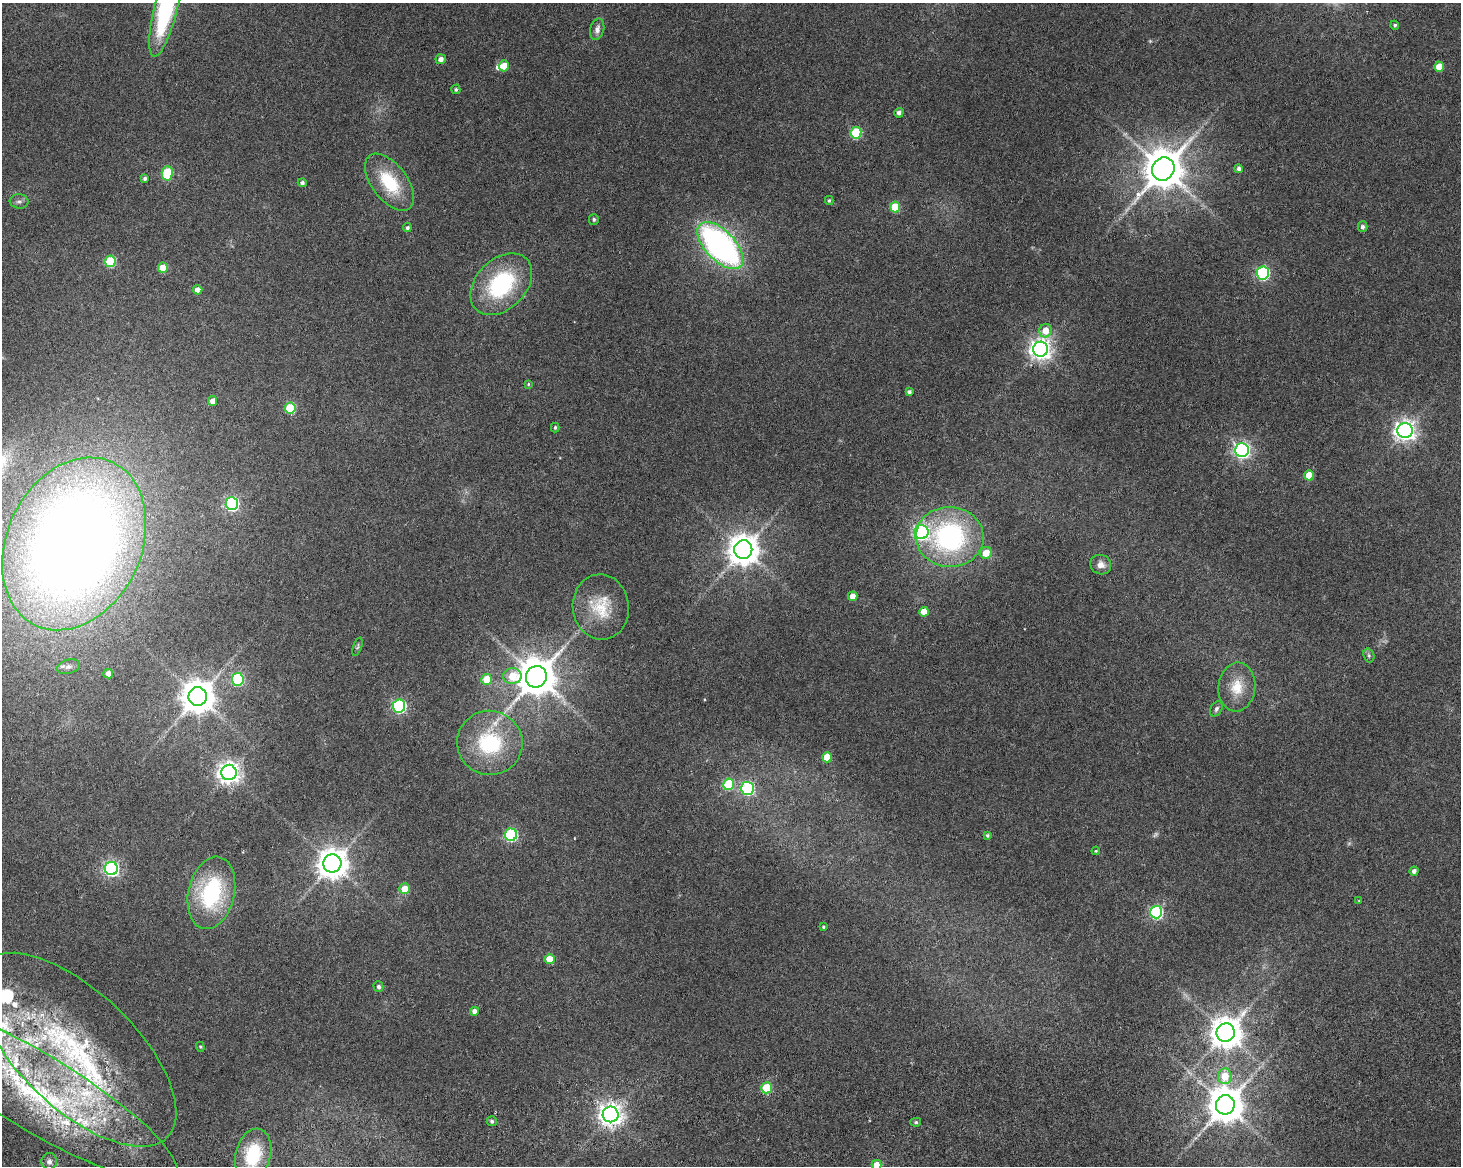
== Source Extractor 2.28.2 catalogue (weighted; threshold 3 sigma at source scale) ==
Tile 5 of 3 x 4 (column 2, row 2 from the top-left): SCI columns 1540-2998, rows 2486-3649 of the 4717 x 4901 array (HDU 1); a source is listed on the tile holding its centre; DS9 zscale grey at full resolution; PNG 1463 x 1168 px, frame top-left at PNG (2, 3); each listed source drawn as its Kron ellipse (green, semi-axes under 4 px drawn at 4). Shown black and unused: <1% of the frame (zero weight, under 3 of 6 exposures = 11% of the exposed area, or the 3 px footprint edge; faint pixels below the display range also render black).
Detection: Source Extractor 2.28.2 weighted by HDU 2 'WHT'; one run over the whole footprint, this tile lists its part. Background 0.0622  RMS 0.0032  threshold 0.0131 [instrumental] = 3 sigma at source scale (4.09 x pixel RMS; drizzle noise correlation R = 1.36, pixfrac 0.8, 0.0396/0.0396 arcsec/px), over >= 5 px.
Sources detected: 110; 6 too faint to see at this stretch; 1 inside a brighter object's white glare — neither listed nor drawn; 12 inside a brighter listed object's ellipse — not listed separately; the other 91 listed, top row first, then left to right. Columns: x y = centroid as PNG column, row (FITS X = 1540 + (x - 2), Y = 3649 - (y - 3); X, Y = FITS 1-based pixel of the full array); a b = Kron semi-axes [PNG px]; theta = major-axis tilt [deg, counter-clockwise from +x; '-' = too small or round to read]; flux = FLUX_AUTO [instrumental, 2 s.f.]
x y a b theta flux
166 7 51 11 76 46
1395 25 4 4 - 0.48
597 29 11 7 76 1.7
441 59 5 5 - 1.5
504 66 5 5 - 5.5
1439 67 5 5 - 4.3
456 89 5 4 - 0.58
899 113 5 4 - 1.1
856 133 6 5 - 19
1163 169 12 10 56 1100
1239 169 4 3 - 0.91
167 173 7 5 88 18
145 178 4 4 - 0.64
389 182 33 17 -53 14
302 183 4 4 - 0.83
829 200 4 4 - 0.45
19 201 9 7 -7 1.1
895 207 5 5 - 12
594 219 5 5 - 0.59
1363 227 5 4 - 0.96
407 228 4 4 - 0.66
720 246 29 15 -47 100
110 261 5 5 - 17
163 268 5 5 - 6.1
1263 273 6 6 - 49
501 284 36 25 45 30
198 290 4 4 - 2.3
1045 331 7 6 - 4
1040 349 7 7 - 210
528 384 4 3 - 0.34
909 392 4 4 - 0.93
213 401 5 4 - 2.5
290 408 5 5 - 18
555 428 5 4 - 0.46
1405 430 7 7 - 180
1242 450 7 7 - 95
1309 475 5 5 - 5.9
232 504 6 6 - 58
921 532 7 7 - 71
950 537 34 30 -3 56
74 544 90 67 64 500
743 550 9 9 - 500
986 553 6 5 - 4.7
1101 565 11 9 -25 2.1
853 596 5 4 - 2.8
601 607 33 28 -83 12
924 612 5 4 - 3.9
357 647 9 4 71 0.45
1369 655 7 5 -70 0.58
68 667 12 7 16 1.3
108 674 5 5 - 2.2
512 676 9 8 - 8.5
536 677 11 10 - 940
238 679 6 6 - 27
487 679 5 5 - 6.9
1237 687 24 18 84 7.3
198 697 9 9 - 620
399 706 6 6 - 52
1216 709 8 5 58 0.84
490 743 33 32 - 24
827 757 5 4 - 5.9
229 773 7 7 - 220
728 784 6 5 - 18
747 788 6 6 - 44
511 835 6 6 - 38
987 835 4 3 - 0.57
1096 851 4 3 - 0.31
332 863 9 9 - 470
111 869 6 6 - 78
1414 871 4 4 - 1.1
405 889 5 5 - 4.8
211 893 37 23 77 29
1359 901 4 3 - 0.24
1156 912 6 6 - 45
823 927 3 3 - 0.36
549 959 5 5 - 5.7
378 987 5 5 - 0.84
475 1011 4 4 - 1.5
1226 1032 9 9 - 530
200 1047 5 4 - 0.36
77 1050 126 58 -44 94
1225 1076 8 7 - 5.8
767 1088 5 5 - 16
35 1091 164 38 -31 83
1225 1105 10 9 - 760
611 1114 8 8 - 250
492 1121 5 5 - 0.6
916 1122 5 4 - 0.44
253 1155 26 17 76 17
49 1161 8 8 - 1.2
877 1165 5 5 - 3.2
Isophote crosses this tile's border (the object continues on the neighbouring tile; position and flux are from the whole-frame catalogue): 4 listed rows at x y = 166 7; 35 1091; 253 1155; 877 1165